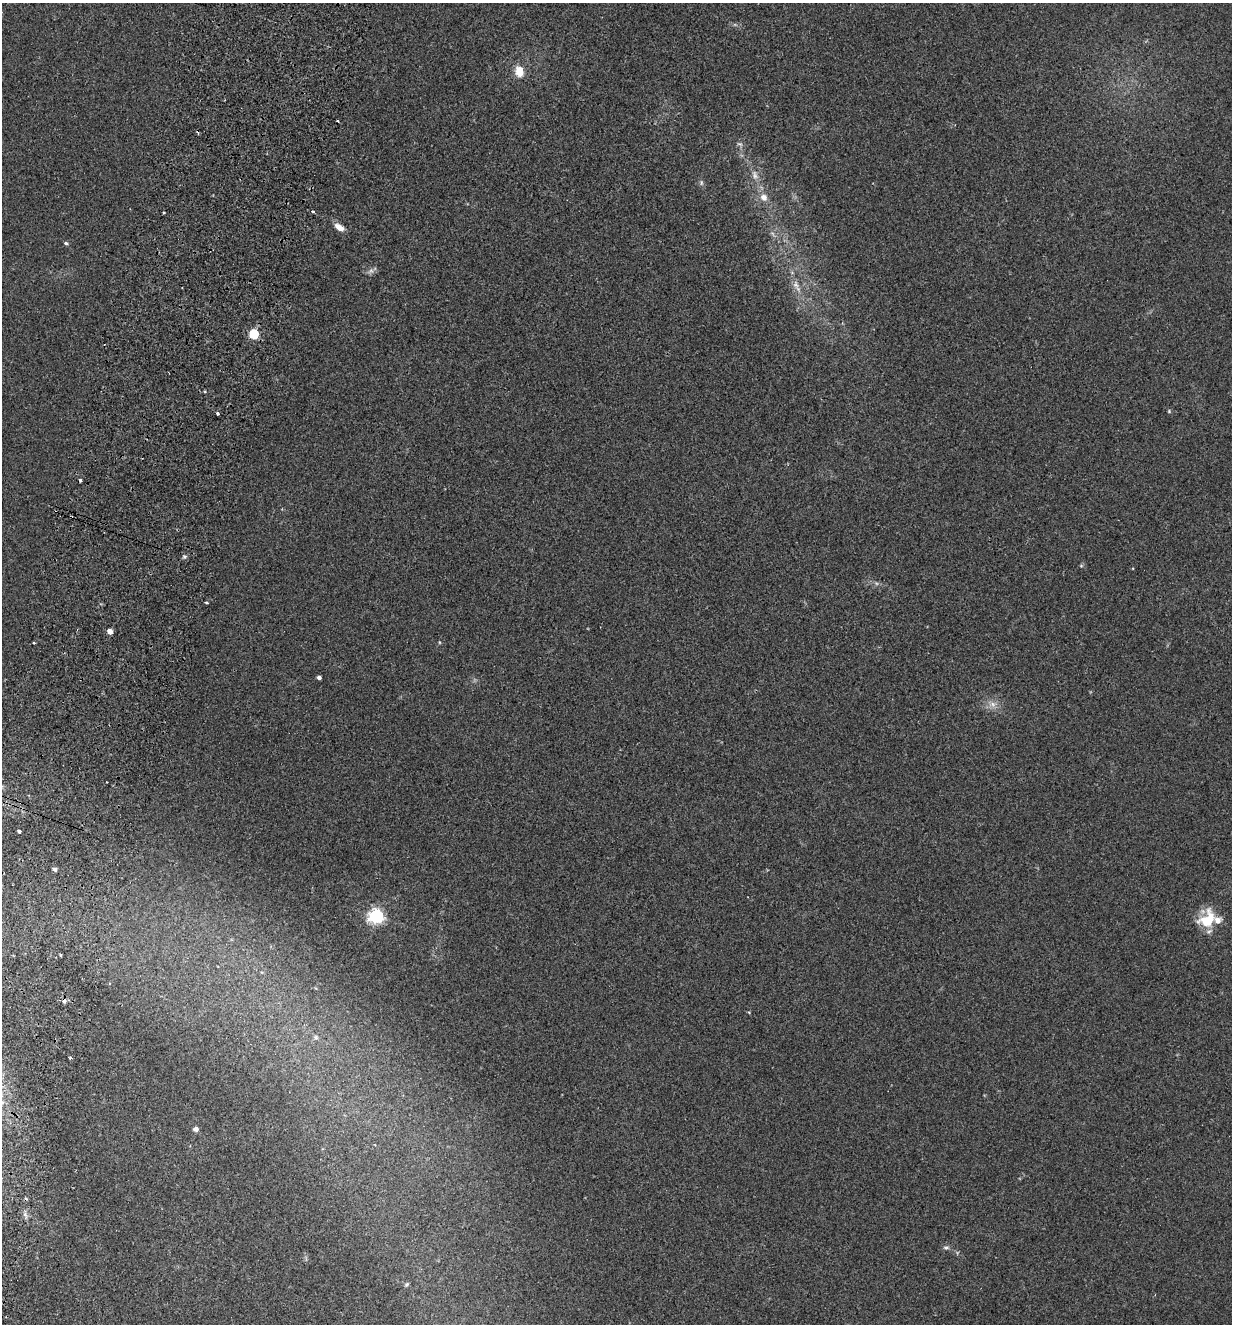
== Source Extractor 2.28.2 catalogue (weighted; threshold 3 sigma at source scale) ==
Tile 7 of 4 x 4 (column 3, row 2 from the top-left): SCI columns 2776-4005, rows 2668-3989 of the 5423 x 5336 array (HDU 1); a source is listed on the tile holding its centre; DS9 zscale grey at full resolution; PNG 1234 x 1326 px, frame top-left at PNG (2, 3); no overlay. Shown black and unused: <1% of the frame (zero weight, under 2 of 3 exposures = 3% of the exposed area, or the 3 px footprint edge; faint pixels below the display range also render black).
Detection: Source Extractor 2.28.2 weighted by HDU 2 'WHT'; one run over the whole footprint, this tile lists its part. Background 0.0241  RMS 0.0062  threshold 0.0281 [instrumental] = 3 sigma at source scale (4.5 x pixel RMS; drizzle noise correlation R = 1.50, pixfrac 1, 0.05/0.05 arcsec/px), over >= 5 px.
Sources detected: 34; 4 cosmic-ray / hot-pixel residue — not listed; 1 inside a brighter listed object's ellipse — not listed separately; the other 29 listed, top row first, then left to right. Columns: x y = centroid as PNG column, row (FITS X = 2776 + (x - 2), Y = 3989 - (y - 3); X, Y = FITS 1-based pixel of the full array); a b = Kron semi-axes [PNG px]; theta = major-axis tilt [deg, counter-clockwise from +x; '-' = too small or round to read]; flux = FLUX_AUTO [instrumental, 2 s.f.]
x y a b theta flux
519 71 11 9 -79 8.6
740 144 7 4 -17 1
755 175 14 6 -77 3.6
701 183 8 4 -82 1.2
764 197 11 10 - 4.7
313 211 3 3 - 1.9
339 227 12 6 -32 4.8
66 243 6 4 -11 0.98
371 271 7 4 -18 1.4
796 285 8 6 -22 2.6
254 334 5 5 - 44
217 413 3 3 - 2.7
185 557 6 5 - 1.1
1081 566 6 4 19 0.74
207 603 3 3 - 0.81
110 631 4 4 - 6
33 643 3 2 - 0.85
319 677 4 3 - 2.3
993 704 9 7 -46 3.2
19 831 3 3 - 10
55 869 4 3 - 2.2
376 916 6 6 - 160
1208 919 22 16 51 20
60 955 4 2 - 0.51
316 1037 6 5 - 1.1
70 1058 3 3 - 0.63
196 1129 4 4 - 3.6
946 1247 10 4 0 1.3
407 1284 7 5 45 1
Unlisted compact peaks at least as high as the median listed source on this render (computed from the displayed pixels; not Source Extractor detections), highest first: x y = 1169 411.